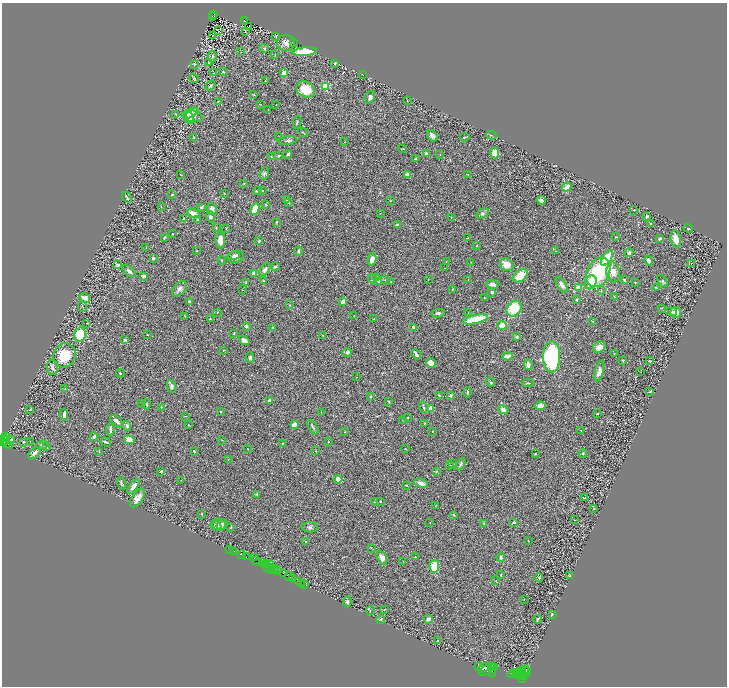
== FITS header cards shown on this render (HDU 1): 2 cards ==
NAXIS1  =                 1449
NAXIS2  =                 1368

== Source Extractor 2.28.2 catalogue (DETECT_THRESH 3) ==
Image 1449 x 1368 px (HDU 1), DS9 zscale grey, zoomed out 1/2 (1 PNG px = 2 x 2 image px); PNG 729 x 688 px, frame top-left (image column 1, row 1367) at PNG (2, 3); each listed source drawn as its Kron ellipse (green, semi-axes under 4 px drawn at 4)
Background 0.394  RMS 0.028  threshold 0.0841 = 3 sigma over >= 5 px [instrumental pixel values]
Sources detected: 391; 44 cannot appear on this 1/2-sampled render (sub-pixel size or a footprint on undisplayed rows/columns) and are neither listed nor drawn; the other 347 listed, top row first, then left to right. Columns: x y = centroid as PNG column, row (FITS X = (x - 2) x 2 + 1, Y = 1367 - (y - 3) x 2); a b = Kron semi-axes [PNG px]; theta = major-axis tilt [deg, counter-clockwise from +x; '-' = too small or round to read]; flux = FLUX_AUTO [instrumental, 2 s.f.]
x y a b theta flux
214 14 3 2 - 17
212 16 2 1 - 4.8
244 21 2 1 - 5.6
248 27 3 1 - 0.7
219 31 2 2 - 46
245 31 3 1 - 1.7
212 36 3 2 - 1.7
276 36 3 1 - 2.5
286 43 9 8 - 31
293 43 3 2 - 2.4
264 48 5 4 - 6.9
241 52 3 2 - 1.9
305 52 12 4 4 140
275 55 3 2 - 2.1
212 56 6 3 88 8.7
208 63 2 2 - 2.3
335 63 3 2 - 3.7
194 64 3 3 - 6.5
223 72 2 2 - 7.1
213 73 2 1 - 1.4
284 73 2 2 - 89
363 75 2 1 - 1.9
194 78 5 3 - 5.2
265 81 2 2 - 3.7
211 86 5 3 - 5.8
325 86 3 3 - 430
305 89 10 7 -26 110
254 95 2 2 - 6.6
370 97 7 4 64 14
218 101 3 2 - 2.7
407 101 2 1 - 2.8
260 104 2 1 - 1.9
276 105 2 1 - 1.6
268 110 2 1 - 1.6
190 113 8 4 26 20
176 115 4 3 - 4.2
192 116 10 5 -10 37
190 118 6 4 -86 12
297 122 6 2 81 5.2
303 132 5 2 - 3.3
491 135 5 2 - 4.6
279 136 2 2 - 1.9
432 136 6 4 -55 21
194 137 2 2 - 4.4
465 137 5 3 - 4.6
288 140 9 3 8 10
345 142 2 1 - 1.5
402 149 4 2 - 2.7
495 153 5 4 - 79
288 154 4 3 - 7.6
426 154 2 2 - 30
440 154 2 2 - 1.7
271 156 3 2 - 5.4
279 156 3 3 - 5.7
415 159 4 2 - 3.2
264 173 6 4 72 11
468 174 2 2 - 7.8
181 175 3 2 - 2.2
408 175 3 3 - 29
244 183 2 2 - 2.5
567 187 5 3 - 39
257 191 2 2 - 10
262 191 2 2 - 2.4
224 193 3 2 - 1.9
172 195 2 2 - 3
127 197 6 2 -61 10
286 199 4 3 - 9.2
541 200 5 3 - 16
390 201 3 2 - 2
289 203 3 3 - 6.6
266 205 3 3 - 4.4
161 207 3 2 - 2.5
201 207 4 3 - 6.6
212 209 6 5 - 21
255 209 6 3 64 77
634 210 2 2 - 2.4
193 213 6 3 -28 42
380 213 2 1 - 1.3
482 213 7 4 31 11
647 216 3 3 - 6.4
210 217 6 4 -73 8.8
451 217 2 2 - 2.4
183 219 3 2 - 6.6
198 219 2 2 - 4.9
276 222 3 2 - 3.4
397 224 4 2 - 9.6
650 224 2 2 - 5.8
216 227 4 2 - 3.8
688 228 5 2 - 5.2
226 229 3 3 - 3
172 234 2 2 - 1.8
616 237 2 2 - 2.8
164 238 3 2 - 6.3
468 238 3 2 - 2.6
660 239 4 3 - 11
676 239 9 5 -80 47
220 240 8 5 -88 53
259 241 3 3 - 7.3
477 246 3 2 - 2.9
146 248 2 1 - 1.6
197 251 3 2 - 2.2
298 251 5 3 - 9.2
556 251 2 2 - 2
629 253 4 4 - 8.2
234 255 6 3 15 9.4
236 257 8 6 20 22
153 258 2 2 - 23
607 258 9 4 57 98
372 259 6 4 76 30
222 260 4 2 - 3.3
446 261 3 1 - 1.9
649 261 5 3 - 20
471 262 3 2 - 1.7
691 263 2 1 - 28
118 265 4 3 - 9
506 265 7 6 - 55
275 267 4 2 - 8.8
444 268 2 1 - 1.9
265 270 7 4 55 17
129 271 8 3 -39 12
598 272 15 11 62 320
613 272 10 6 -80 42
253 273 4 3 - 11
144 276 3 3 - 17
520 276 8 5 38 99
376 277 4 3 - 12
372 278 5 3 - 8.2
428 279 3 2 - 2.1
385 280 3 2 - 2.4
468 280 3 2 - 2.1
624 280 3 2 - 8.5
263 281 3 3 - 4.4
378 281 3 2 - 8.8
662 281 7 4 -55 7.7
246 282 3 3 - 4.8
391 282 3 2 - 3.6
591 282 7 5 62 46
635 282 2 2 - 3.1
493 284 7 4 -4 20
562 285 9 4 -55 24
578 288 3 3 - 26
656 288 3 2 - 4.3
179 289 9 5 44 18
452 289 3 2 - 2.5
242 290 2 1 - 1.4
601 291 3 2 - 3.2
492 292 2 2 - 13
614 296 3 3 - 3.8
85 298 5 4 - 32
484 298 3 2 - 2.8
576 300 3 3 - 6.7
189 301 3 2 - 5.9
343 302 3 2 - 35
289 305 3 2 - 3.5
82 307 5 1 - 2.9
661 308 2 2 - 2.1
514 309 8 7 - 150
671 311 6 4 -12 10
217 312 3 2 - 3.5
676 312 5 5 - 43
438 313 7 3 9 16
468 313 3 2 - 2.8
185 316 3 2 - 2.6
354 316 3 2 - 1.9
210 319 2 1 - 5
374 319 3 2 - 3
476 319 12 4 13 190
593 321 2 2 - 4.4
87 323 3 2 - 3.2
502 325 4 4 - 53
246 326 4 3 - 11
273 328 3 2 - 3.5
414 328 3 3 - 18
80 334 7 6 - 160
234 334 3 2 - 3.8
147 335 2 2 - 7.2
322 335 3 2 - 2.5
516 337 3 2 - 8.7
125 340 4 3 - 6.3
244 340 6 4 -38 18
599 347 6 5 - 34
223 350 4 2 - 2.6
347 353 5 4 - 13
416 354 5 2 - 20
614 354 2 2 - 2.1
64 355 12 11 - 170
507 356 5 3 - 36
250 357 5 4 - 12
552 357 15 8 90 830
623 360 3 2 - 3.4
650 361 2 2 - 4.1
431 363 5 4 - 32
528 365 5 3 - 40
52 367 8 5 -86 18
599 371 11 4 77 31
641 371 2 1 - 1.7
120 373 4 3 - 4.9
356 377 2 2 - 2.5
491 382 5 2 - 6.1
528 383 5 2 - 8.3
171 386 6 4 -77 15
65 389 3 2 - 2.7
467 392 5 3 - 6.7
650 392 2 1 - 3.9
439 395 4 3 - 7.6
450 395 3 3 - 10
371 396 3 2 - 3.4
270 400 4 2 - 19
388 401 3 2 - 3.1
141 403 2 2 - 3.1
147 404 5 2 - 5
540 406 5 4 - 31
161 407 2 2 - 2.7
423 407 6 3 -76 6.5
431 408 3 3 - 33
30 410 3 2 - 2.6
503 410 5 4 - 25
221 412 2 2 - 3
321 412 2 2 - 1.9
597 414 4 2 - 3.4
64 415 6 3 87 14
185 416 3 2 - 2.1
408 417 2 1 - 3.4
402 420 2 1 - 2
117 421 8 3 -45 19
424 423 3 2 - 4.4
189 425 2 2 - 2.3
294 425 3 3 - 47
127 426 5 3 - 10
313 427 8 3 -62 8.5
110 429 6 2 87 14
581 430 2 2 - 3
432 431 2 2 - 3.6
345 432 2 2 - 1.7
6 437 3 2 - 54
94 437 4 3 - 12
4 438 2 1 - 26
11 440 3 3 - 8.8
129 440 5 4 - 37
222 440 3 2 - 1.9
6 441 2 1 - 120
30 441 2 2 - 2.1
3 442 2 2 - 490
24 442 2 1 - 97
106 442 5 2 - 9
328 442 2 2 - 7.5
7 443 2 1 - 15
283 444 2 2 - 8
42 445 6 4 16 9.8
9 446 3 2 - 46
47 447 3 3 - 4.8
248 449 2 2 - 1.9
405 449 3 2 - 2.2
99 451 3 2 - 3
194 451 3 2 - 7.8
316 451 2 2 - 5.5
35 453 8 3 44 17
583 453 4 3 - 6.6
535 454 3 2 - 3.2
228 459 2 2 - 2.7
453 463 4 2 - 3
461 464 7 3 63 11
450 465 3 2 - 4.7
436 471 4 3 - 3.9
161 472 4 3 - 5.4
338 479 4 4 - 32
181 480 2 1 - 1.6
421 483 7 3 -21 34
121 484 6 3 -74 6.5
406 485 4 2 - 3.6
133 486 8 4 53 37
257 494 2 2 - 17
137 498 10 5 55 36
584 498 2 1 - 2.4
380 501 2 2 - 3
374 502 2 2 - 1.9
436 505 2 2 - 2
594 509 2 2 - 2.2
201 514 2 2 - 7.7
454 515 4 3 - 4.6
574 520 2 1 - 1.1
514 522 2 2 - 19
430 523 2 2 - 1.3
484 524 2 2 - 4.3
219 525 7 6 - 19
222 525 6 4 50 15
216 526 6 4 -22 15
231 527 3 2 - 2.9
310 527 8 5 -1 15
528 540 3 2 - 1.7
305 542 3 2 - 2.9
371 548 3 2 - 2.4
229 549 2 1 - 23
234 551 3 2 - 24
242 555 2 2 - 1100
246 557 3 2 - 100
415 557 2 2 - 8.6
501 557 4 3 - 16
254 558 2 2 - 230
382 558 7 4 -63 31
255 561 2 1 - 370
403 561 2 2 - 1.6
263 563 3 2 - 470
264 564 3 2 - 140
266 564 2 1 - 32
269 564 5 2 - 250
434 566 6 5 - 95
268 567 3 1 - 240
275 568 3 2 - 400
272 569 2 1 - 65
276 570 3 1 - 280
278 570 2 2 - 390
284 574 4 2 - 530
501 575 3 2 - 3.8
570 576 3 3 - 5.7
289 577 4 1 - 390
539 577 4 2 - 3.8
293 579 4 2 - 55
496 580 2 1 - 2
299 581 3 1 - 20
301 583 2 1 - 19
304 584 2 1 - 9
524 599 2 1 - 1.6
347 602 6 4 84 11
384 609 4 2 - 2.5
370 610 5 2 - 2.7
552 614 3 2 - 6.5
381 619 4 3 - 6.4
428 619 4 3 - 14
537 619 4 3 - 5.4
437 641 3 3 - 5
478 667 2 1 - 170
492 667 2 2 - 1000
483 668 5 2 - 3500
495 668 3 2 - 890
487 669 9 4 37 6500
493 670 3 3 - 1800
521 671 2 2 - 720
523 672 8 2 48 1600
492 673 3 2 - 1400
519 673 4 3 - 1500
525 673 6 2 55 1200
513 674 6 3 15 3000
516 675 3 2 - 1400
524 675 3 2 - 1200
518 676 3 2 - 2100
522 678 3 2 - 1600
At the frame edge (FLAGS 8, measured only in part): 1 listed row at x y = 3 442
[44 sub-pixel or undisplayed-footprint detections neither listed nor drawn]